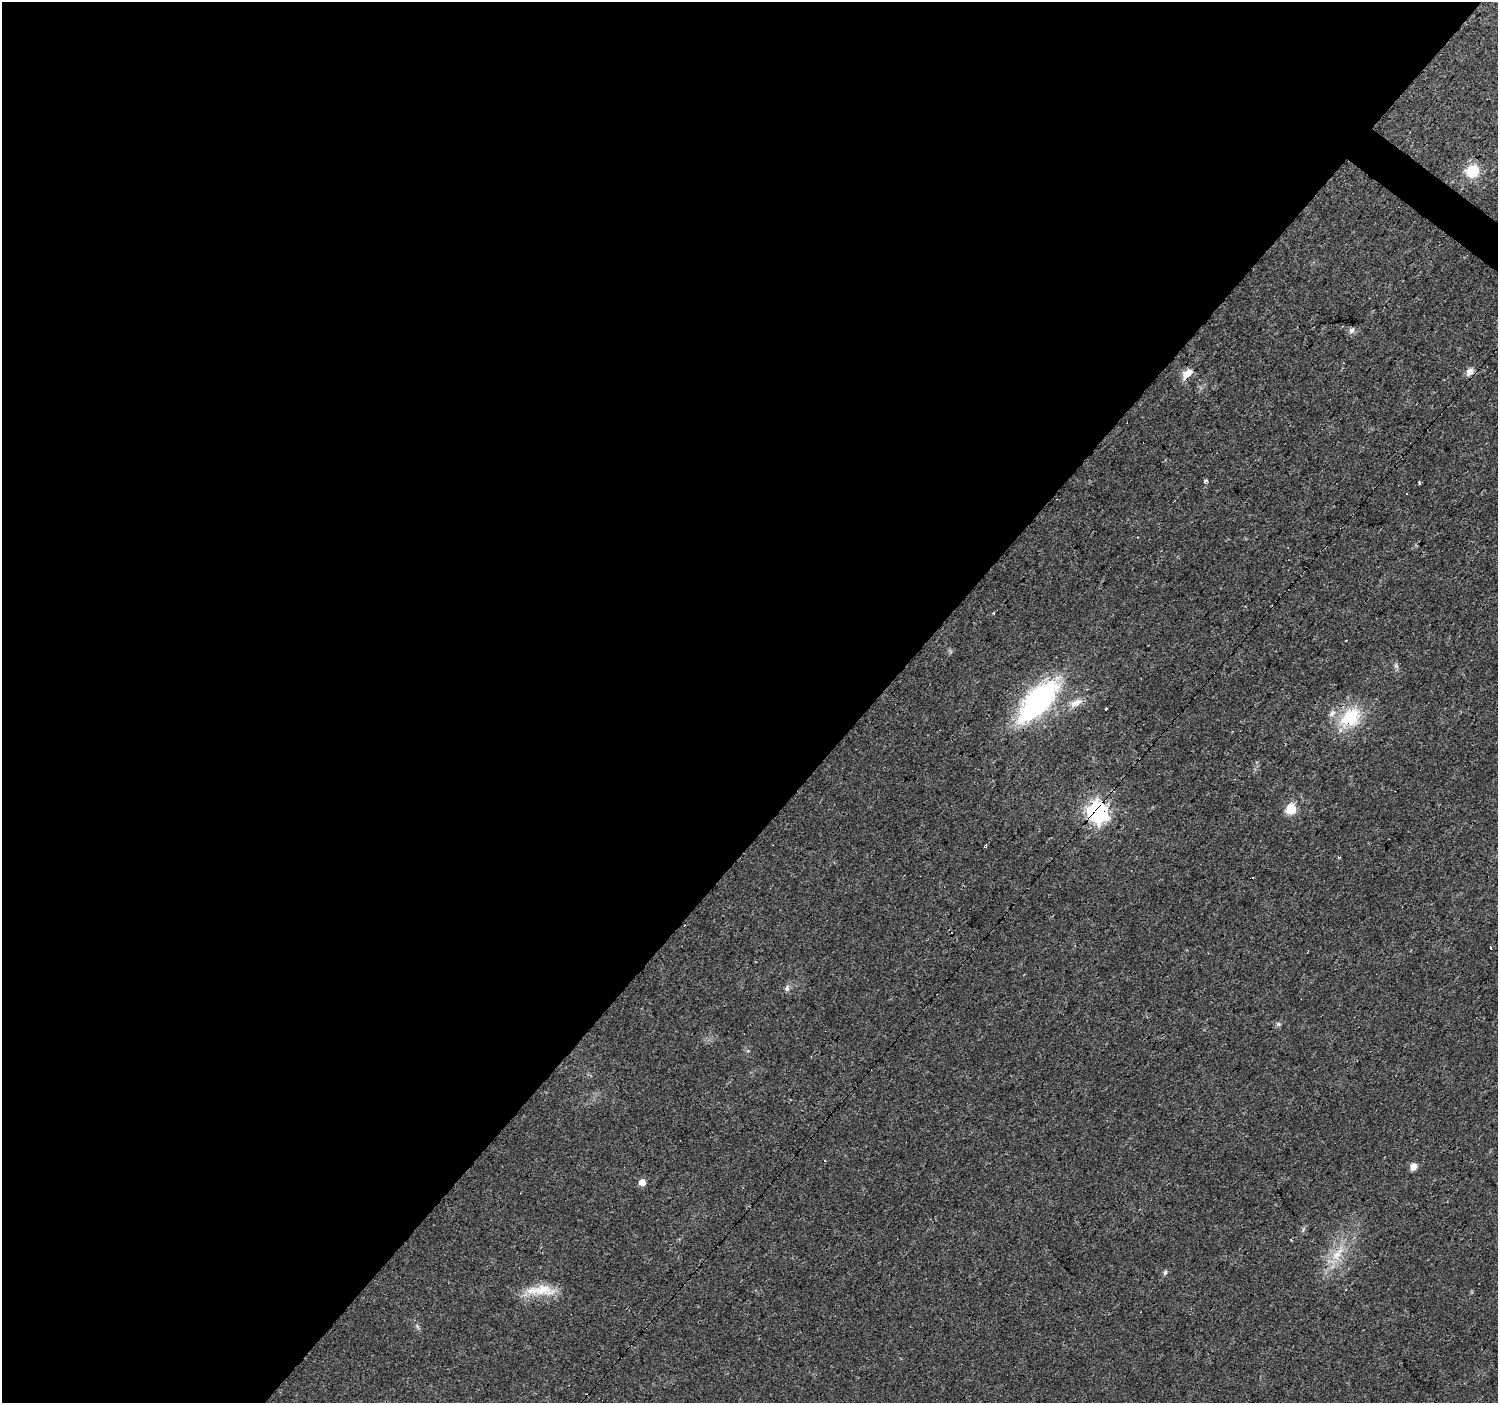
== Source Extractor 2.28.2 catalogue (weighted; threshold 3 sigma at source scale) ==
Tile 5 of 4 x 4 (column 1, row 2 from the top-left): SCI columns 1-1496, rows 2975-4375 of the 5984 x 6013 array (HDU 1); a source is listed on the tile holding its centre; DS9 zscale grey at full resolution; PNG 1500 x 1405 px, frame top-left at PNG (2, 2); no overlay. Shown black and unused: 59% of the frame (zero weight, under 3 of 4 exposures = <1% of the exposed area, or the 3 px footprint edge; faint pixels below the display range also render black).
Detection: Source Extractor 2.28.2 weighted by HDU 2 'WHT'; one run over the whole footprint, this tile lists its part. Background 0.0294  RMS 0.0034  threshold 0.0154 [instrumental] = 3 sigma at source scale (4.5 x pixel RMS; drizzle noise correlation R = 1.50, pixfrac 1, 0.0396/0.0396 arcsec/px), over >= 5 px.
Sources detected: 31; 7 cosmic-ray / hot-pixel residue — not listed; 1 inside a brighter listed object's ellipse — not listed separately; the other 23 listed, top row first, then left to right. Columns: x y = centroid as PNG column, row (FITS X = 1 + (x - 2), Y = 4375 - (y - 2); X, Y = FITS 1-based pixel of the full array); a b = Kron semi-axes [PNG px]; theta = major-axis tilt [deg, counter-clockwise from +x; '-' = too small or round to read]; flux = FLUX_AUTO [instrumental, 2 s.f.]
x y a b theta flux
1473 171 13 12 - 9.6
1352 330 9 6 58 1.1
1470 372 11 9 53 2.1
1188 373 14 8 36 3.6
1206 481 4 3 - 1.2
1419 483 4 3 - 1.4
993 613 3 3 - 0.52
1396 666 8 5 -57 0.82
1038 701 41 18 48 73
1076 703 18 9 35 3.2
1106 709 3 3 - 7.8
1350 717 33 24 36 16
1291 809 6 6 - 22
1097 812 8 7 - 200
1253 878 3 2 - 0.51
787 988 9 6 81 0.98
1278 1024 6 5 - 0.65
1413 1166 8 7 - 2.2
642 1182 5 5 - 3.2
1290 1240 3 3 - 2
1337 1254 28 10 51 7.4
1165 1272 5 5 - 0.94
542 1290 35 15 -5 9.1
Overlapping masked pixels (flux is a lower limit): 4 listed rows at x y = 1188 373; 1038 701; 1350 717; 1097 812